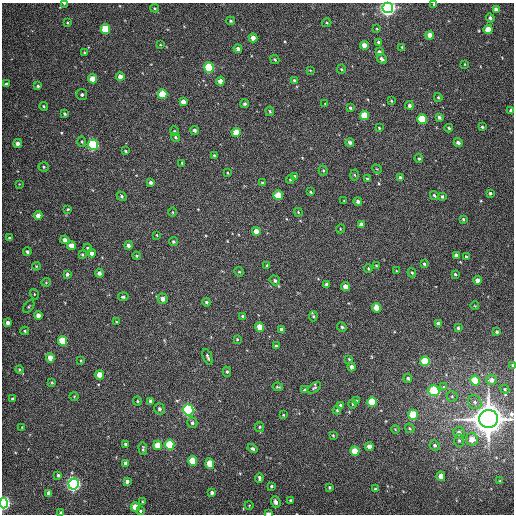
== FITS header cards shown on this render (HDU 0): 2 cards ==
NAXIS1  =                  512
NAXIS2  =                  512

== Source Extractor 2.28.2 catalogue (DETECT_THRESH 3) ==
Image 512 x 512 px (HDU 0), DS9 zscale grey, 1 PNG px = 1 image px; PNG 516 x 516 px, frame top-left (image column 1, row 512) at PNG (2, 3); each listed source drawn as its Kron ellipse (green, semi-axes under 4 px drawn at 4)
Background 356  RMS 8.2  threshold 24.6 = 3 sigma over >= 5 px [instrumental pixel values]
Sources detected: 220; all 220 listed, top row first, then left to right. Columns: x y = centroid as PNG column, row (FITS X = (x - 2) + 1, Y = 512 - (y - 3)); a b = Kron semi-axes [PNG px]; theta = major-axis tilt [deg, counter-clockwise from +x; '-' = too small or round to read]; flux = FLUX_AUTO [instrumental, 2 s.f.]
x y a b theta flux
64 3 3 2 - 3.8e+02
434 4 3 3 - 5.5e+02
155 8 4 3 - 6.5e+02
388 8 5 5 - 2.7e+05
496 10 4 4 - 2.8e+03
490 18 4 4 - 1.3e+03
230 21 4 4 - 9.4e+02
68 23 4 3 - 4.7e+02
327 23 4 4 - 6.8e+02
106 29 5 4 - 2.9e+04
377 29 3 2 - 4.4e+02
488 30 4 4 - 1.0e+04
430 35 4 4 - 5.1e+03
253 38 4 4 - 4.4e+03
378 42 3 3 - 1.2e+03
160 45 4 2 - 3.9e+02
364 45 4 4 - 5.3e+03
402 47 4 3 - 5.8e+02
238 49 4 4 - 1.8e+03
379 52 4 4 - 1.1e+03
85 53 4 3 - 6.7e+02
275 59 5 4 - 6.6e+02
382 59 5 4 - 1.5e+03
465 64 3 2 - 3.7e+02
209 68 5 5 - 5.3e+04
341 69 5 4 - 6.0e+02
310 70 4 2 - 3.9e+02
120 77 4 4 - 4.9e+03
92 79 4 4 - 8.5e+03
294 80 3 3 - 6.5e+02
220 81 4 4 - 4.4e+03
6 84 3 3 - 9.1e+02
38 86 4 4 - 8.4e+02
163 94 5 4 - 2.1e+04
82 95 5 5 - 1.4e+03
438 97 4 3 - 6.8e+02
391 101 3 2 - 5.1e+02
183 102 4 4 - 3.8e+03
245 104 4 4 - 1.1e+03
325 104 3 2 - 3.0e+02
409 105 4 4 - 1.7e+03
44 106 4 3 - 6.5e+02
350 108 3 3 - 8.1e+02
511 110 3 3 - 1.4e+03
270 111 5 3 - 7.3e+02
65 114 3 3 - 8.1e+02
364 115 5 4 - 1.5e+04
439 117 4 3 - 1.5e+03
422 119 5 4 - 2.6e+04
482 127 4 3 - 6.5e+02
379 128 3 3 - 5.6e+02
449 128 4 3 - 8.3e+02
194 130 5 4 - 1.6e+03
175 131 5 3 - 4.4e+02
236 133 4 4 - 1.2e+04
175 137 4 4 - 7.4e+02
82 142 5 4 - 8.3e+02
350 142 4 4 - 1.3e+03
18 143 4 4 - 2.5e+03
458 143 4 4 - 2.1e+03
93 145 5 5 - 7.5e+04
125 151 4 3 - 6.3e+02
214 155 3 3 - 5.2e+02
419 159 4 3 - 6.5e+02
182 163 3 3 - 5.4e+02
44 167 5 4 - 8.1e+02
377 169 5 4 - 5.3e+02
323 170 5 4 - 6.7e+02
228 173 3 3 - 5.2e+02
355 175 5 3 - 5.7e+02
294 176 3 3 - 1.3e+03
400 178 4 3 - 1.5e+03
290 179 4 3 - 6.8e+02
368 179 3 3 - 1.1e+03
151 183 4 4 - 1.3e+03
262 183 4 3 - 1.1e+03
19 184 4 4 - 4.9e+02
310 192 3 3 - 6.1e+02
490 193 4 3 - 1.0e+03
278 195 5 4 - 1.2e+04
434 195 4 3 - 8.2e+02
121 196 5 4 - 8.1e+02
442 196 4 3 - 8.9e+02
344 201 3 2 - 4.0e+02
358 201 4 4 - 1.5e+03
68 209 3 2 - 5.2e+02
173 212 4 3 - 5.0e+02
298 212 4 3 - 4.3e+02
38 216 4 4 - 3.6e+03
463 219 4 3 - 8.4e+02
361 224 4 4 - 2.5e+03
340 229 4 3 - 4.2e+02
256 231 4 4 - 5.1e+03
157 235 3 2 - 3.8e+02
9 238 3 3 - 7.7e+02
65 240 4 4 - 2.6e+03
173 242 4 4 - 6.7e+02
128 245 4 4 - 1.7e+03
71 246 4 4 - 5.8e+03
88 248 4 4 - 9.9e+02
27 252 4 4 - 1.1e+03
92 253 4 4 - 2.5e+03
82 255 4 3 - 7.0e+02
456 255 4 3 - 1.9e+03
137 256 4 3 - 6.7e+02
466 257 4 3 - 9.6e+02
424 264 3 3 - 8.2e+02
36 266 4 3 - 5.0e+02
267 266 4 4 - 1.0e+03
376 266 4 3 - 5.4e+02
368 269 4 3 - 5.4e+02
396 271 3 2 - 4.0e+02
239 272 5 4 - 6.6e+02
99 273 4 4 - 1.8e+03
412 273 5 4 - 7.0e+02
67 274 4 3 - 1.2e+03
455 274 4 3 - 7.4e+02
275 280 5 4 - 1.2e+03
477 280 4 4 - 3.1e+03
46 282 5 4 - 6.0e+02
327 284 4 3 - 1.4e+03
345 287 4 4 - 5.5e+03
34 294 5 3 - 4.7e+02
123 297 5 4 - 9.6e+02
163 299 5 5 - 3.0e+03
206 302 4 3 - 8.4e+02
475 306 4 3 - 3.5e+02
29 307 7 4 53 7.0e+02
376 308 5 4 - 7.3e+03
38 316 4 4 - 4.2e+03
242 316 4 3 - 7.2e+02
313 316 5 4 - 7.1e+02
116 322 3 2 - 4.2e+02
8 323 4 4 - 2.4e+03
438 324 4 4 - 2.4e+03
260 327 4 4 - 6.2e+03
342 327 5 4 - 1.1e+03
458 328 3 3 - 7.6e+02
281 329 4 3 - 1.4e+03
25 331 4 4 - 7.1e+02
497 332 3 3 - 8.0e+02
237 339 3 2 - 4.8e+02
63 341 5 4 - 1.8e+04
276 346 3 3 - 1.0e+03
207 357 8 3 -69 1.1e+03
50 358 5 4 - 5.0e+03
349 359 4 2 - 4.3e+02
81 361 4 3 - 5.1e+02
425 361 5 4 - 2.2e+04
512 365 3 2 - 1.1e+03
352 367 4 4 - 2.0e+03
19 369 4 4 - 6.8e+02
227 372 5 4 - 9.0e+02
100 375 5 4 - 6.9e+03
408 378 4 4 - 9.3e+02
475 380 5 4 - 2.0e+04
492 380 5 5 - 2.7e+03
52 382 4 3 - 5.0e+02
443 386 3 3 - 3.2e+03
278 387 5 3 - 7.3e+02
314 388 7 4 36 8.7e+02
505 389 4 4 - 6.1e+02
304 390 4 3 - 7.7e+02
434 391 6 5 - 3.5e+04
74 396 5 3 - 4.6e+02
452 396 5 5 - 8.6e+02
12 399 4 3 - 5.7e+02
356 400 3 3 - 5.1e+02
137 401 4 4 - 6.5e+02
151 401 4 3 - 1.8e+03
372 402 5 4 - 2.7e+04
475 402 7 6 - 1.8e+03
352 404 5 3 - 4.9e+02
341 405 4 3 - 1.2e+03
159 409 6 5 - 1.4e+03
188 410 5 5 - 1.1e+05
337 410 4 3 - 6.8e+02
283 415 3 3 - 5.2e+02
413 415 5 4 - 2.4e+04
489 419 9 9 - 1.4e+06
192 423 5 5 - 1.4e+03
22 427 4 2 - 3.5e+02
259 427 5 4 - 7.1e+02
410 428 5 4 - 7.0e+02
395 429 4 3 - 4.6e+02
459 433 6 5 - 3.2e+03
333 436 3 2 - 5.9e+02
472 439 6 6 - 6.5e+03
459 440 6 5 - 1.1e+03
125 444 3 3 - 8.8e+02
158 445 4 4 - 9.1e+03
170 445 5 4 - 3.2e+04
435 445 5 5 - 1.3e+03
369 446 4 4 - 3.7e+03
143 448 7 3 -86 8.2e+02
252 449 5 4 - 1.0e+03
355 451 5 4 - 1.7e+04
192 461 5 4 - 1.6e+04
126 463 4 3 - 1.8e+03
210 463 5 4 - 1.1e+04
58 475 4 3 - 9.9e+02
441 476 5 4 - 5.7e+03
259 478 5 3 - 1.0e+03
127 481 4 3 - 1.8e+03
500 481 4 4 - 4.9e+02
74 484 5 5 - 2.0e+05
271 486 4 3 - 7.8e+02
330 487 3 3 - 6.8e+02
375 489 3 3 - 6.1e+02
48 493 4 3 - 1.7e+03
212 493 4 3 - 1.4e+03
291 500 3 3 - 9.2e+02
142 502 4 2 - 4.7e+02
276 502 6 4 -71 2.5e+03
4 503 5 4 - 1.6e+05
249 505 4 3 - 4.2e+02
135 507 4 4 - 9.1e+03
140 511 4 3 - 7.3e+02
61 513 3 3 - 1.2e+03
268 513 4 2 - 3.0e+03
At the frame edge (FLAGS 8, measured only in part): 9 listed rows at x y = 64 3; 434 4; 388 8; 511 110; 512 365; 489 419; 4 503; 61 513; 268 513